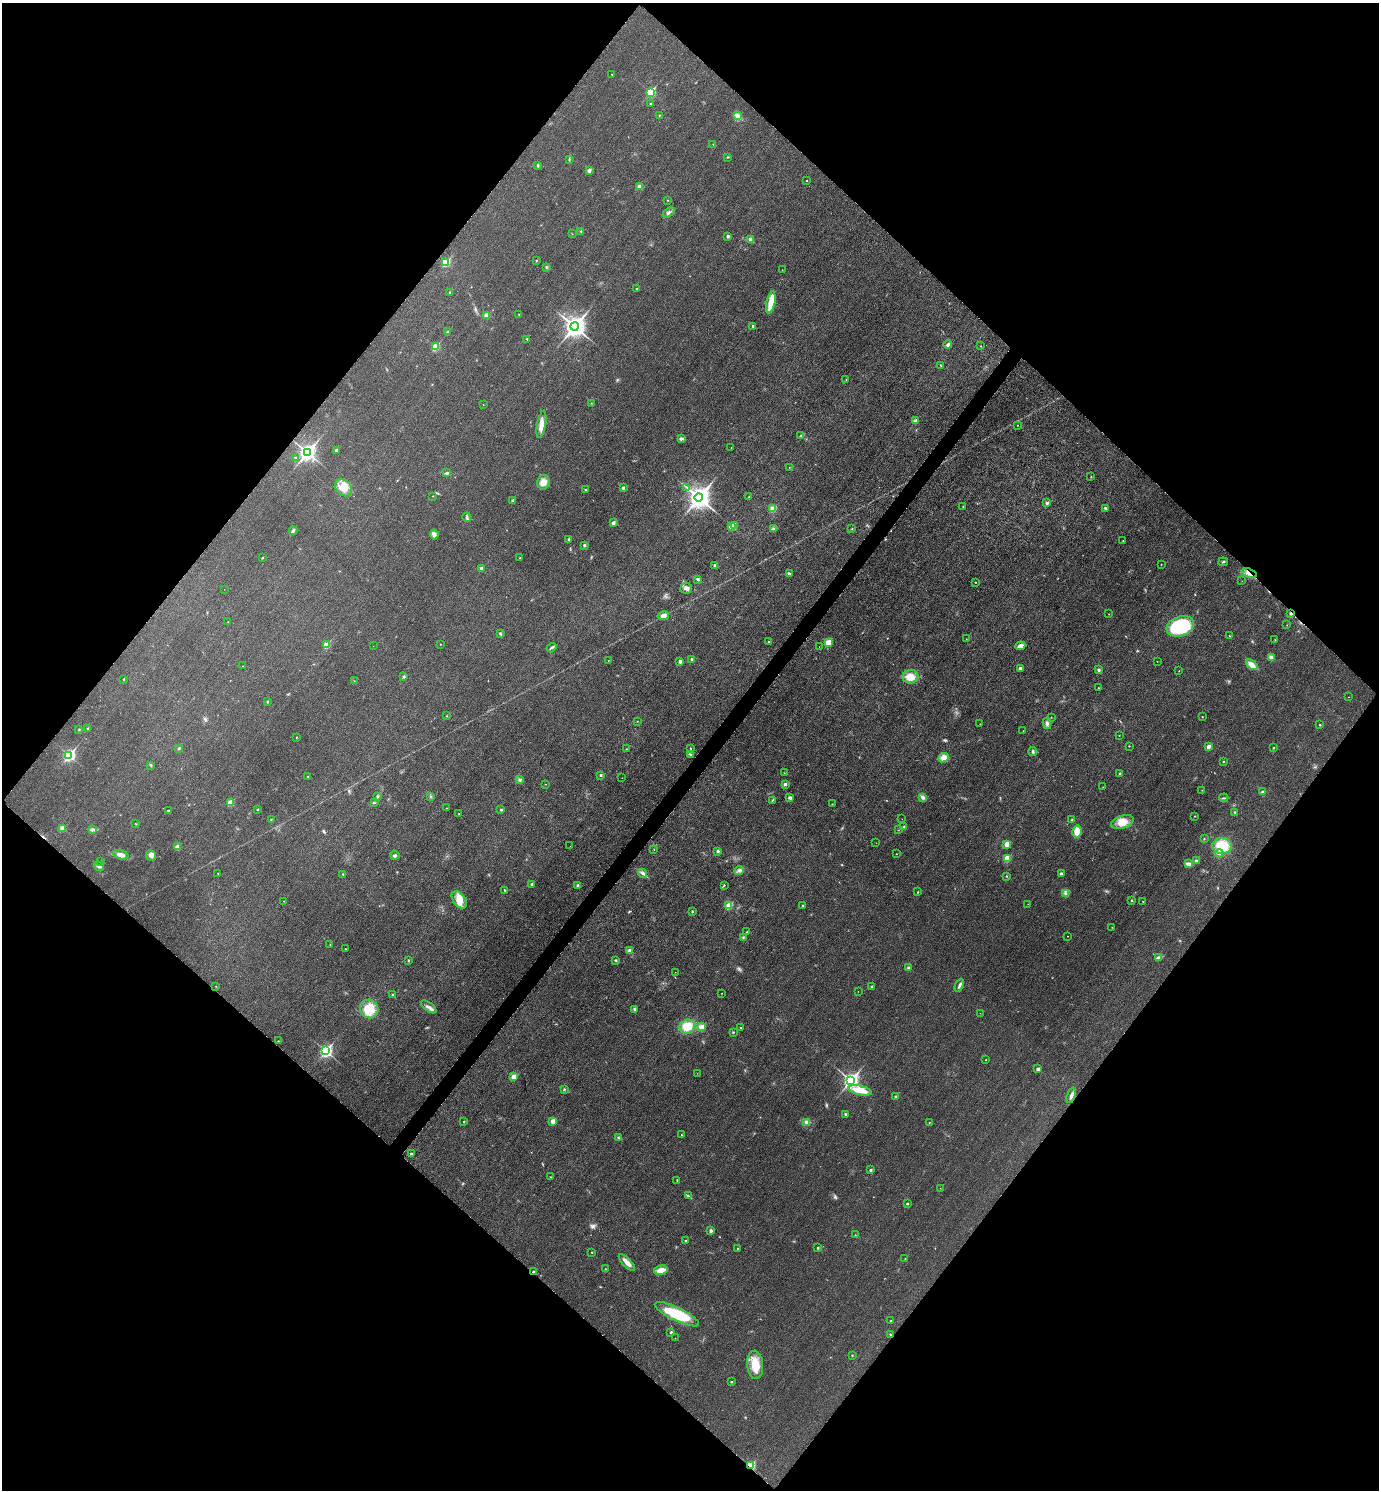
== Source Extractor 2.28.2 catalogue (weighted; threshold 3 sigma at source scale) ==
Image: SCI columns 163-5667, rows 16-5964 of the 5978 x 5975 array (HDU 1 of 3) = the unmasked area's bounding box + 8 px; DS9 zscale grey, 4 x 4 block average (1 PNG px = mean of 4 x 4 image px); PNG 1381 x 1492 px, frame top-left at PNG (2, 3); each listed source drawn as its Kron ellipse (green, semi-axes under 4 px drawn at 4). Shown black and unused: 50% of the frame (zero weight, under 3 of 4 exposures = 1% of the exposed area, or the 3 px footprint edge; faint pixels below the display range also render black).
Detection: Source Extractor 2.28.2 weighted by HDU 2 'WHT'. Background 0.0434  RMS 0.0064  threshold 0.029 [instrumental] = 3 sigma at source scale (4.5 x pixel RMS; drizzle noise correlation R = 1.50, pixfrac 1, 0.05/0.05 arcsec/px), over >= 5 px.
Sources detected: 299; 3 too faint to see at this stretch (4 x 4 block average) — neither listed nor drawn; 4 inside a brighter listed object's ellipse — not listed separately; the other 292 listed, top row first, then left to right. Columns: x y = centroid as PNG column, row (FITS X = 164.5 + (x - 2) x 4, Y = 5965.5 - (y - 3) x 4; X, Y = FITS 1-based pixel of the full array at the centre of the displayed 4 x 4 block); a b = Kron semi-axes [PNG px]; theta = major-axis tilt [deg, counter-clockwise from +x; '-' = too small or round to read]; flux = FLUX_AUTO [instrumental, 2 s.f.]
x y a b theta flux
612 74 2 2 - 2.2
650 92 3 2 - 280
650 104 2 2 - 5.4
659 115 2 2 - 1.5
737 116 3 2 - 6.1
713 144 2 2 - 1.9
728 157 2 2 - 3
569 160 2 2 - 1.7
538 165 3 2 - 2.7
589 170 2 2 - 31
807 180 2 2 - 2.5
639 186 2 2 - 38
667 200 2 2 - 2.1
669 212 6 2 33 8
581 231 3 2 - 3.4
572 234 2 2 - 1.1
728 236 2 2 - 17
751 239 2 2 - 51
536 260 2 2 - 5.9
446 262 2 2 - 190
546 267 3 2 - 3.7
782 270 2 2 - 0.84
637 289 2 2 - 7.8
450 292 2 2 - 6.9
771 302 11 3 78 96
486 315 2 2 - 56
519 315 2 2 - 1.6
575 326 4 3 - 2800
753 326 3 2 - 5.3
447 332 2 2 - 14
527 339 3 2 - 2.5
948 345 4 3 - 10
981 346 2 2 - 1.7
435 347 2 2 - 140
940 366 3 2 - 1.7
846 379 2 2 - 1.4
591 403 2 2 - 1.3
483 405 2 2 - 1
915 421 2 2 - 33
541 424 14 4 80 33
1018 425 2 2 - 1.5
801 436 4 3 - 6.3
681 438 3 2 - 10
731 447 2 2 - 1.1
336 450 2 2 - 21
307 452 3 3 - 1500
295 458 3 2 - 2.5
789 467 2 2 - 1.3
447 473 4 2 - 5.6
1091 477 2 2 - 2.7
543 482 7 6 - 25
686 487 2 2 - 2
344 488 9 7 -45 39
623 488 2 2 - 17
585 490 3 2 - 3.5
433 496 2 2 - 2
699 497 4 4 - 3500
749 497 2 2 - 1.2
513 500 2 2 - 19
1047 503 2 2 - 19
963 506 2 2 - 2.5
1105 508 3 2 - 5.5
773 509 2 2 - 99
467 517 4 3 - 6.9
613 523 2 2 - 26
735 525 2 2 - 17
732 526 2 2 - 110
773 529 4 2 - 4.7
852 529 2 2 - 1.8
293 531 4 2 - 9.9
434 534 5 4 - 13
568 539 2 2 - 2.8
1123 541 2 2 - 2.9
584 545 2 2 - 13
262 558 2 2 - 4.9
520 558 2 2 - 2.2
1223 562 5 2 - 3.4
1161 564 2 2 - 1.6
714 565 2 2 - 12
481 568 2 2 - 24
789 573 3 2 - 6.7
1249 573 8 2 -20 12
698 579 2 2 - 16
1242 581 2 2 - 0.95
975 582 2 2 - 1.7
686 588 6 5 - 13
224 589 2 2 - 0.51
1291 613 3 2 - 5.4
1109 614 2 2 - 1.9
663 616 6 3 11 16
228 622 2 2 - 0.76
1287 625 2 2 - 1.1
1180 626 14 9 20 280
500 634 3 2 - 4.5
1229 636 2 2 - 2.5
966 639 2 2 - 0.91
1275 640 2 2 - 1.1
768 642 2 2 - 3.6
828 642 2 2 - 69
440 644 2 2 - 2.1
326 645 2 2 - 85
373 646 2 2 - 0.67
1020 646 5 3 - 20
819 647 2 2 - 0.61
551 648 5 2 - 4.8
1271 657 4 3 - 10
691 659 2 2 - 12
608 660 2 2 - 1.5
1157 661 2 2 - 1.6
680 662 3 3 - 10
1252 665 6 4 -40 30
243 666 2 2 - 1.6
1020 668 2 2 - 23
1099 670 3 3 - 6.9
1179 671 2 2 - 1.4
404 676 2 2 - 7.6
910 677 8 6 9 39
124 679 2 2 - 4.1
354 681 2 2 - 1.1
1098 688 2 2 - 4.3
1348 697 2 2 - 0.91
268 702 3 2 - 3
447 716 2 2 - 1.7
1051 717 2 2 - 1.3
1202 717 2 2 - 1.4
637 721 2 2 - 1.1
1047 723 5 3 - 10
980 724 2 2 - 1.2
1320 725 2 2 - 2.7
88 728 2 2 - 5.9
79 729 3 2 - 2.7
1023 731 2 2 - 0.86
1119 735 2 2 - 2.3
296 737 2 2 - 1.5
1129 746 2 2 - 1.6
1208 747 2 2 - 38
179 748 3 2 - 3.5
690 748 2 2 - 3.1
1273 748 2 2 - 2.6
626 749 2 2 - 1.2
1033 752 4 3 - 6.3
69 755 3 2 - 600
691 755 4 2 - 3.3
943 758 5 4 - 23
1223 761 2 2 - 2.3
151 765 4 2 - 3.5
784 773 2 2 - 1.5
1120 773 3 2 - 5.8
601 775 2 2 - 10
308 776 2 2 - 1.6
622 778 2 2 - 0.74
519 780 2 2 - 3
545 784 2 2 - 1.4
785 784 2 2 - 16
1103 787 2 2 - 0.87
1202 790 2 2 - 1.1
1262 792 3 3 - 5.7
377 796 3 2 - 3.2
431 796 2 2 - 1.7
923 797 4 3 - 11
790 798 3 2 - 9.3
1224 798 4 2 - 4.1
772 800 2 2 - 2.3
230 803 2 2 - 99
374 803 3 2 - 2.8
832 804 2 2 - 0.86
447 808 2 2 - 0.82
257 809 2 2 - 8
168 810 2 2 - 6.5
501 810 2 2 - 9.5
1234 812 2 2 - 2.5
459 813 2 2 - 1.3
1195 816 2 2 - 2.1
271 819 3 2 - 1.7
902 819 2 2 - 0.77
1072 820 2 2 - 2.5
1122 822 11 6 17 48
136 824 2 2 - 1.3
904 827 3 2 - 3.5
62 828 2 2 - 71
92 830 3 3 - 6.4
899 830 2 2 - 0.93
1077 831 6 4 78 40
1204 839 2 2 - 2
876 843 2 2 - 0.56
1007 844 2 2 - 70
178 846 3 3 - 9.3
570 846 2 2 - 0.46
1222 846 10 8 0 110
654 850 2 2 - 1.2
718 851 3 3 - 5.7
1219 853 4 2 - 6.2
896 854 2 2 - 1.9
121 855 8 4 -19 22
151 855 5 4 - 14
395 855 4 3 - 7.7
1007 859 2 2 - 160
101 861 2 2 - 2.1
1196 861 2 2 - 23
1188 864 4 2 - 20
99 866 5 3 - 8.3
739 871 4 3 - 9.6
218 873 2 2 - 2.5
643 873 5 2 - 7.8
1061 873 2 2 - 15
343 874 2 2 - 2.9
1007 876 2 2 - 1.7
532 884 2 2 - 9.8
578 885 2 2 - 22
724 885 3 2 - 2.8
505 890 2 2 - 5
918 892 2 2 - 1.9
1065 894 2 2 - 1.8
459 900 10 6 -52 39
1132 900 3 2 - 3.3
284 901 2 2 - 1.2
1143 901 2 2 - 1.1
1028 904 2 2 - 0.98
803 905 2 2 - 6.2
729 906 2 2 - 150
692 912 2 2 - 3.4
1112 927 2 2 - 1.3
747 932 2 2 - 2.2
1067 936 2 2 - 1.4
743 937 2 2 - 1.7
330 944 2 2 - 1.4
345 949 2 2 - 2.8
630 951 2 2 - 62
1158 958 4 3 - 6.3
408 960 2 2 - 2.9
616 960 3 2 - 3.7
908 968 3 2 - 5.4
675 972 2 2 - 1.2
959 985 7 2 64 8.6
216 986 2 2 - 1.5
871 987 2 2 - 9.5
858 991 2 2 - 0.61
722 993 2 2 - 2.2
393 995 3 2 - 4.3
429 1007 9 3 -36 14
369 1009 9 9 - 92
635 1009 3 2 - 6.3
980 1013 2 2 - 0.71
687 1026 8 7 - 74
702 1027 2 2 - 100
741 1028 2 2 - 5.5
733 1032 2 2 - 3.3
278 1041 2 2 - 2.9
326 1051 3 2 - 770
986 1060 2 2 - 3
1038 1069 2 2 - 23
697 1073 2 2 - 0.65
514 1077 2 2 - 67
851 1080 3 3 - 1400
564 1090 3 2 - 3.7
860 1090 12 4 -13 67
1071 1095 8 3 70 13
896 1097 2 2 - 21
845 1114 3 2 - 3.9
464 1121 2 2 - 2.2
553 1121 2 2 - 56
807 1122 4 3 - 8.4
929 1123 2 2 - 2.2
681 1135 2 2 - 1.8
619 1138 3 2 - 3.7
411 1154 3 2 - 4
871 1170 2 2 - 11
550 1177 2 2 - 3.1
677 1181 2 2 - 1.6
940 1188 2 2 - 0.77
688 1196 4 2 - 4.2
907 1203 2 2 - 8.4
711 1231 4 3 - 5.4
855 1235 2 2 - 1.6
685 1240 2 2 - 3.1
737 1248 2 2 - 2
818 1248 2 2 - 10
592 1252 2 2 - 2.7
905 1258 2 2 - 1.2
627 1263 11 3 -46 24
605 1269 2 2 - 1.3
661 1270 7 4 12 33
534 1272 2 2 - 21
677 1314 24 6 -26 170
890 1321 2 2 - 2.5
671 1332 2 2 - 7.2
890 1335 3 2 - 2.5
675 1338 2 2 - 0.61
852 1355 2 2 - 2.3
755 1365 14 8 -86 74
731 1382 2 2 - 5.1
751 1466 2 2 - 230
Overlapping masked pixels (flux is a lower limit): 4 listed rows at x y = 1249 573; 1291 613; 534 1272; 751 1466
Diffuse or blended objects may show on this block-average render without a row.